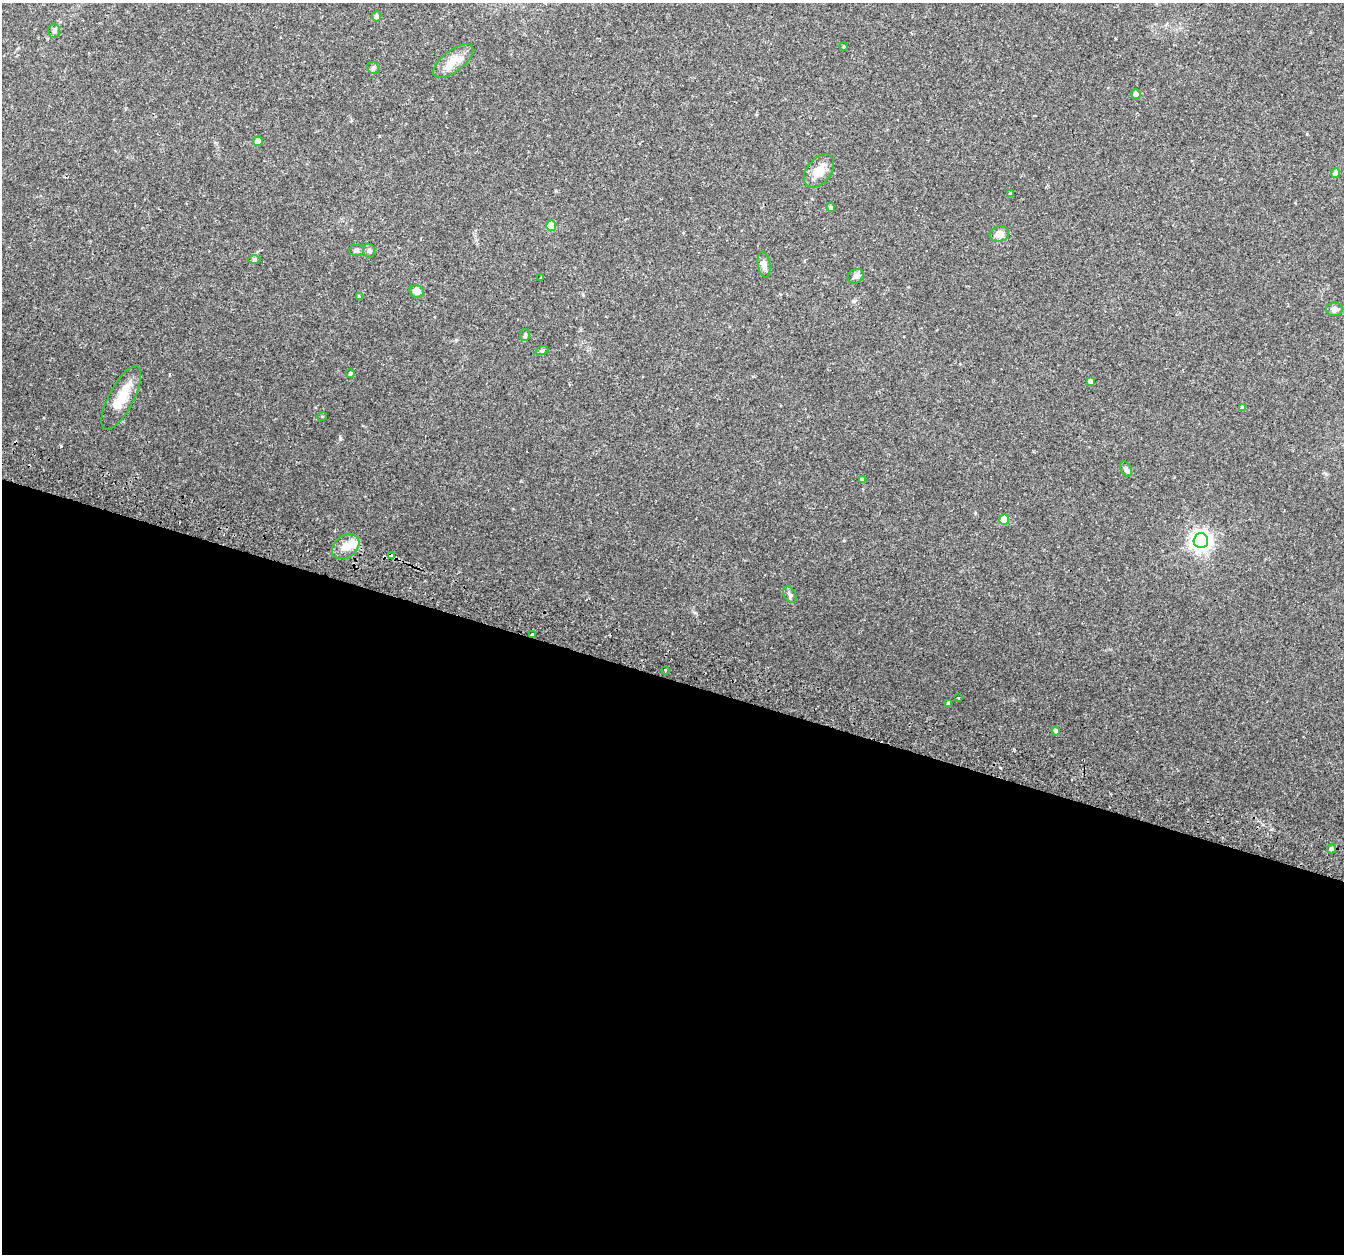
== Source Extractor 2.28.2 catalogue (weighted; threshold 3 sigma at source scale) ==
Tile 14 of 4 x 4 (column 2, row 4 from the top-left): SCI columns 1411-2752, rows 294-1545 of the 5514 x 5654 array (HDU 1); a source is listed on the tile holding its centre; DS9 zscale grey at full resolution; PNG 1346 x 1256 px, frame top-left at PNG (2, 3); each listed source drawn as its Kron ellipse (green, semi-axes under 4 px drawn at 4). Shown black and unused: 46% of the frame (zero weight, under 2 of 3 exposures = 5% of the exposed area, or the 3 px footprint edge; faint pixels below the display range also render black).
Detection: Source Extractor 2.28.2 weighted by HDU 2 'WHT'; one run over the whole footprint, this tile lists its part. Background 0.0481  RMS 0.0041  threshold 0.0184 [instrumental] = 3 sigma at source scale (4.5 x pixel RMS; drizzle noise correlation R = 1.50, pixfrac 1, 0.0396/0.0396 arcsec/px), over >= 5 px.
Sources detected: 43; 1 inside a brighter object's white glare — neither listed nor drawn; the other 42 listed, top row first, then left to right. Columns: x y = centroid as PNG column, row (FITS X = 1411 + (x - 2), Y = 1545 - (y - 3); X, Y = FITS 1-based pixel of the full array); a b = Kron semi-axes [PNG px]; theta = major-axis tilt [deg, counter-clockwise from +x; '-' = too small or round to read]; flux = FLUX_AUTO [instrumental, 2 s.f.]
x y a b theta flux
376 16 5 4 - 1.1
54 31 7 6 - 0.78
844 47 4 3 - 0.4
453 61 24 10 37 5.7
373 68 6 5 - 0.76
1136 94 5 5 - 1.7
258 141 5 5 - 2.6
819 171 19 12 52 5.4
1335 173 5 4 - 1.7
1010 193 4 4 - 0.5
831 207 4 4 - 0.81
551 226 5 5 - 8.4
999 234 10 8 15 3.4
357 250 7 5 0 0.88
369 251 7 5 -75 0.94
254 259 6 4 0 0.56
764 265 13 6 -81 1.6
856 276 8 7 - 1.2
541 278 3 2 - 0.36
417 291 7 6 - 3
359 296 4 3 - 0.46
1335 309 8 7 - 1.7
525 335 6 5 - 0.72
542 350 6 4 19 0.56
350 374 4 3 - 0.6
1090 381 4 4 - 1.5
121 398 35 12 63 8.7
1242 408 4 4 - 0.99
322 416 5 3 - 0.32
1126 469 8 5 -61 1.3
862 480 4 4 - 1
1004 519 5 5 - 6.7
1201 541 7 7 - 230
346 546 15 11 38 4.7
392 556 4 3 - 2.6
790 595 9 5 -60 1
532 635 4 3 - 0.49
665 670 3 2 - 1
958 698 3 2 - 0.3
949 703 3 3 - 0.73
1056 731 4 4 - 1.2
1331 849 4 4 - 1
Overlapping masked pixels (flux is a lower limit): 2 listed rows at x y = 392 556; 532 635
Unlisted compact peaks at least as high as the median listed source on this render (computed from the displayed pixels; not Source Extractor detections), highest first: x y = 340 438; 61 446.